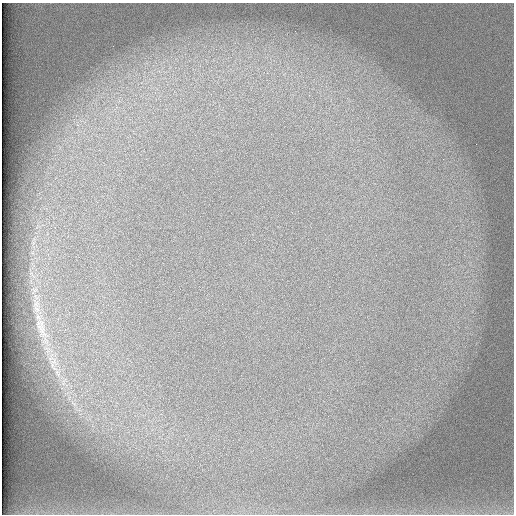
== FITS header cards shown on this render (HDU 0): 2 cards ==
NAXIS1  =                  512 /
NAXIS2  =                  512 /

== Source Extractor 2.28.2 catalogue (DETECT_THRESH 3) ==
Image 512 x 512 px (HDU 0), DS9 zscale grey, 1 PNG px = 1 image px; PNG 516 x 516 px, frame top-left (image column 1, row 512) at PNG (2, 3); no overlay
Background 100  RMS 3.1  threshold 9.29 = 3 sigma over >= 5 px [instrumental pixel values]
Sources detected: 3; all 3 listed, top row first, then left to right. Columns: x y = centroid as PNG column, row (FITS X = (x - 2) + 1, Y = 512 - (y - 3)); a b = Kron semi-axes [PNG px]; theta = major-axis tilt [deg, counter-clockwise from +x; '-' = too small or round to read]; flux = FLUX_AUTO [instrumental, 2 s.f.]
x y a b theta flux
42 330 30 11 -64 3900
53 366 22 6 -61 2400
73 403 12 3 -31 610